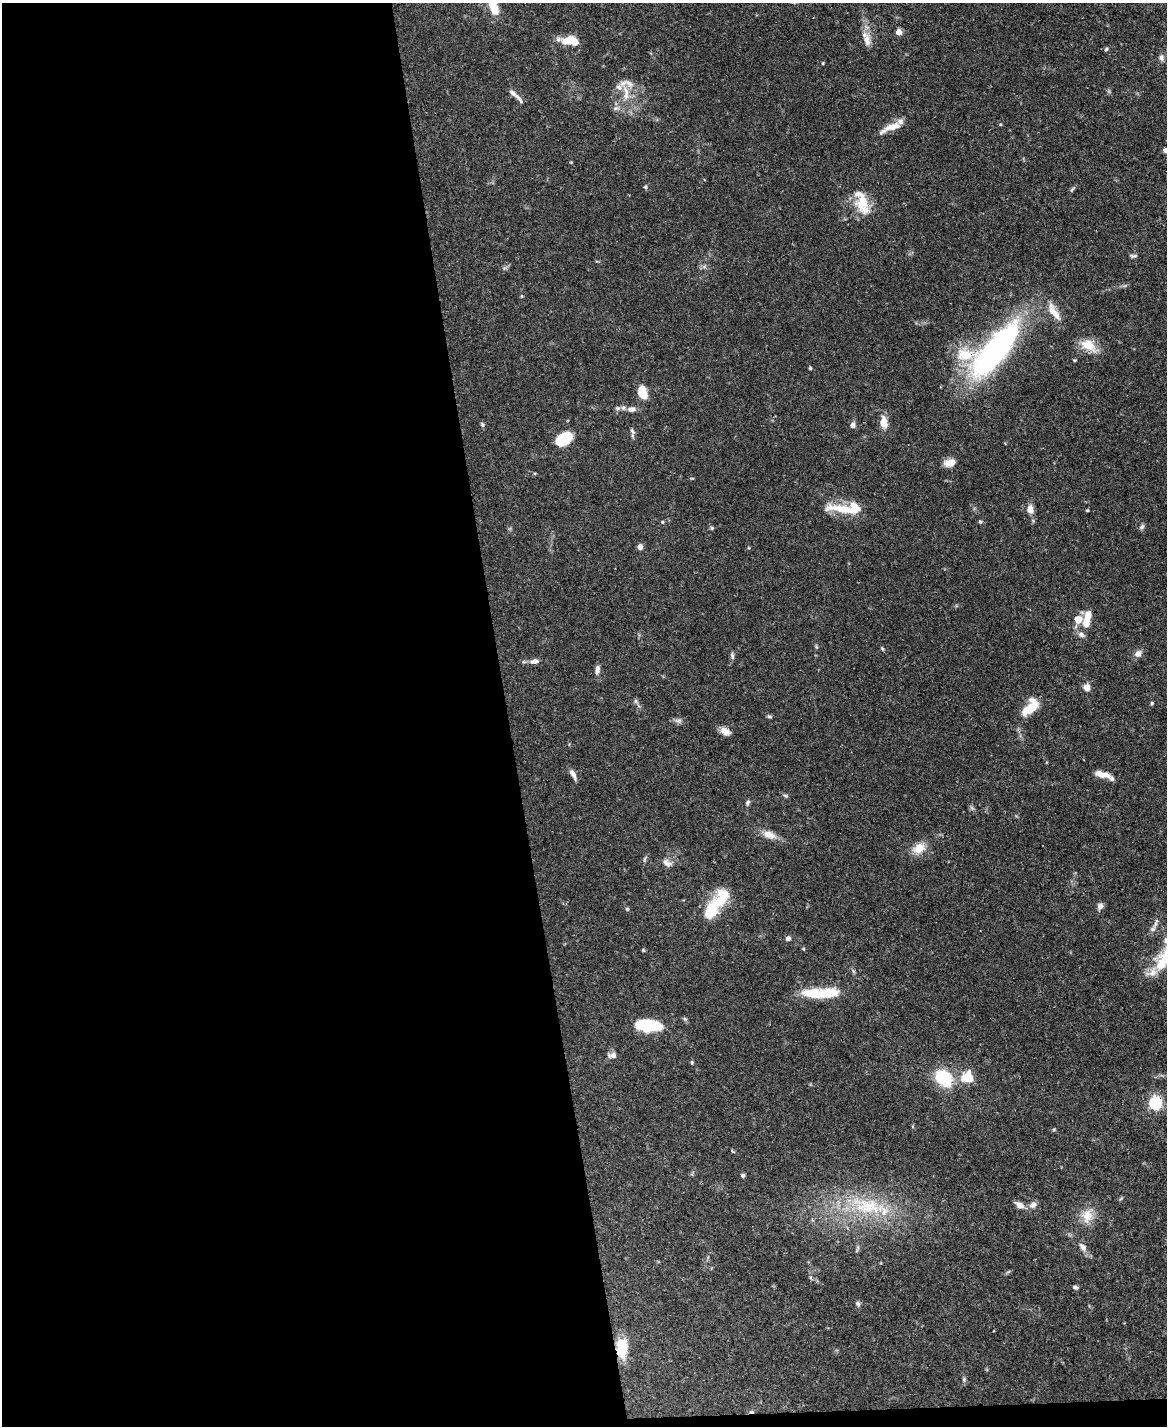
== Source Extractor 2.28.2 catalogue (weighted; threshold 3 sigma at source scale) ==
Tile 9 of 4 x 3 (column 1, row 3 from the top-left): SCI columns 3-1167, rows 242-1665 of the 4666 x 4644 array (HDU 1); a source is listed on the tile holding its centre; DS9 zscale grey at full resolution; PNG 1169 x 1428 px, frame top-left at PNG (2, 3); no overlay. Shown black and unused: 44% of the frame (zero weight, under 3 of 4 exposures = <1% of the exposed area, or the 3 px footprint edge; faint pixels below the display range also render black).
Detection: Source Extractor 2.28.2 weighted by HDU 2 'WHT'; one run over the whole footprint, this tile lists its part. Background 0.0889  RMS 0.0036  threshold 0.0163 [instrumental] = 3 sigma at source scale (4.5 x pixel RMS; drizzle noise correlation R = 1.50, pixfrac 1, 0.05/0.05 arcsec/px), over >= 5 px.
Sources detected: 104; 1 inside a brighter object's white glare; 1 cosmic-ray / hot-pixel residue — not listed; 12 inside a brighter listed object's ellipse — not listed separately; the other 90 listed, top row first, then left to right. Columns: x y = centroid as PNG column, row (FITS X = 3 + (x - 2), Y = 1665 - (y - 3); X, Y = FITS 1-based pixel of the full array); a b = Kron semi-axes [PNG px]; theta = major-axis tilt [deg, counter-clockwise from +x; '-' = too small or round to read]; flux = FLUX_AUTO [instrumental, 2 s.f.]
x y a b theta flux
493 6 17 7 -69 9.1
899 32 5 4 - 5.3
867 40 19 10 -87 3.7
571 41 17 8 -6 8.4
1106 49 5 5 - 0.53
1161 57 9 7 -84 1.3
823 63 5 3 - 0.3
626 93 26 8 -87 5.3
520 99 18 5 -52 1.4
616 108 9 6 8 1.2
1000 124 5 3 - 0.32
891 127 29 7 23 4.8
1165 150 13 6 -43 1.3
645 187 5 5 - 0.6
1072 189 8 4 36 0.62
861 200 34 16 -73 9.6
1133 256 10 4 -1 0.77
704 267 7 4 19 0.72
521 296 5 3 - 0.34
1054 312 26 9 -56 5.4
1088 345 24 13 -31 6.4
995 350 66 21 50 100
965 355 26 19 -3 12
810 368 4 4 - 0.45
642 392 12 7 -73 7.7
617 408 8 6 0 0.96
631 409 12 7 5 2.2
883 422 14 8 -80 3.9
482 425 6 5 - 0.6
852 425 8 6 76 1.3
632 431 10 5 -63 0.99
564 438 15 10 33 15
950 463 14 8 16 3.4
843 509 31 10 -11 8.9
1030 509 11 7 -78 2.9
1087 510 4 3 - 0.4
662 522 5 4 - 0.41
980 522 5 5 - 0.47
1142 527 9 5 53 0.85
712 528 5 5 - 0.51
640 547 5 5 - 2
749 548 4 3 - 0.29
1078 619 13 10 -21 4.3
1081 635 9 7 -27 1.4
882 649 6 3 -45 0.43
1138 654 9 8 - 1.9
732 656 9 4 -73 0.8
534 661 11 6 9 1.8
597 669 12 6 85 1.5
1087 687 9 8 - 2.3
635 701 7 6 - 0.82
1152 703 5 4 - 0.41
1031 707 20 11 48 9
769 716 7 4 -13 0.57
679 720 9 7 21 1.1
725 731 12 8 -31 2.7
573 774 12 5 -63 1.9
1102 774 21 7 -13 3.3
785 796 7 5 -21 0.61
747 803 8 6 59 0.8
769 835 18 9 -17 3.8
919 848 18 13 26 4.8
644 859 10 4 79 0.64
667 863 15 8 -31 1.9
716 904 26 14 34 10
1100 906 9 7 61 1.5
627 909 6 4 -46 0.49
1156 923 17 5 69 1.4
788 938 5 5 - 1.3
643 950 5 4 - 0.36
1166 958 14 13 - 6.6
1153 972 21 12 31 4.2
821 993 46 11 1 14
648 1025 24 10 -5 19
612 1055 10 6 1 1.8
692 1062 6 4 -71 0.46
967 1077 15 14 - 7.5
944 1078 16 12 -46 20
1155 1103 6 6 - 56
733 1151 7 3 -45 0.36
743 1175 5 5 - 0.7
1019 1205 11 7 -35 2.5
1033 1205 9 8 - 1.9
867 1206 53 24 -13 30
1087 1215 22 15 70 5.9
1083 1247 14 8 -53 2.1
1075 1287 6 5 - 0.75
858 1304 7 6 - 0.85
622 1348 22 11 -87 10
964 1379 7 5 76 0.74
Overlapping masked pixels (flux is a lower limit): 4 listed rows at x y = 995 350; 965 355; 1155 1103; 622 1348
Isophote crosses this tile's border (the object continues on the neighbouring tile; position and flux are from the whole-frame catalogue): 3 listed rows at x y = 493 6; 1165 150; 1166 958